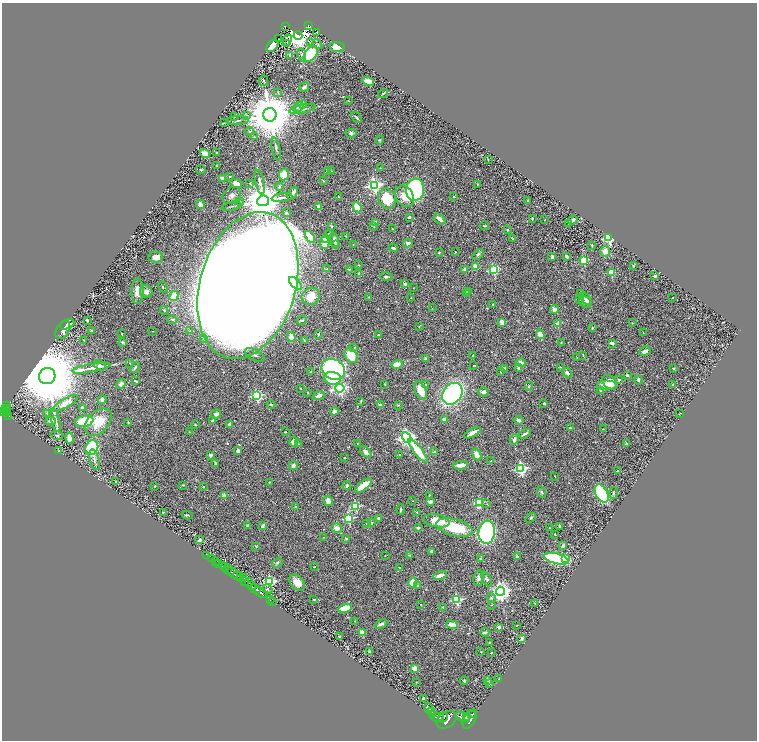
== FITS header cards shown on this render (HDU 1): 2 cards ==
NAXIS1  =                 1510
NAXIS2  =                 1476

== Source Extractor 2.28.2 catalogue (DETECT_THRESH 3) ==
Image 1510 x 1476 px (HDU 1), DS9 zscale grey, zoomed out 1/2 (1 PNG px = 2 x 2 image px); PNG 759 x 742 px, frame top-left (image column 2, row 1475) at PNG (2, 3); each listed source drawn as its Kron ellipse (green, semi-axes under 4 px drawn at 4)
Background 0.625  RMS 0.029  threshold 0.0878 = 3 sigma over >= 5 px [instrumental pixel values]
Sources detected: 405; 23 cannot appear on this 1/2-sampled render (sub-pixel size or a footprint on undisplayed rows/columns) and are neither listed nor drawn; the other 382 listed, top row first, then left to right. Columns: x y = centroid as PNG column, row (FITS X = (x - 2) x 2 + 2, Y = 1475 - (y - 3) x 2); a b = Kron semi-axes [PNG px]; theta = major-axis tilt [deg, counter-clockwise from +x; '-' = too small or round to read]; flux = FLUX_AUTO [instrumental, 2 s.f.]
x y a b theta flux
309 26 4 3 - 140
285 27 4 2 - 110
317 32 2 2 - 3
298 36 4 3 - 8600
279 39 2 1 - 0.88
287 40 6 3 61 4.5
310 42 2 1 - 32
287 44 3 1 - 61
317 44 5 3 - 6.7
272 46 7 5 48 160
337 47 7 5 -5 94
311 54 9 5 50 290
289 55 2 2 - 18
302 55 7 4 -80 11
264 81 5 3 - 5.4
368 81 6 3 -26 51
304 87 5 3 - 14
278 93 3 3 - 4.5
383 93 5 2 - 4.2
349 101 2 1 - 1.7
303 104 4 3 - 7.1
298 107 6 4 35 14
302 109 13 3 11 19
270 115 7 6 - 33000
234 116 3 2 - 13
246 116 4 3 - 6.7
356 118 6 2 -43 7.8
237 120 11 3 4 12
224 123 3 2 - 2.3
249 131 4 3 - 7
351 133 5 4 - 12
254 137 4 2 - 3.3
380 140 4 3 - 5.3
276 149 11 3 -78 11
216 153 3 2 - 6.9
205 154 5 4 - 63
488 159 2 2 - 2
217 166 2 2 - 2.8
380 168 2 1 - 1.6
201 169 5 2 - 4.6
327 171 3 3 - 6.5
332 171 2 2 - 2.3
284 174 6 5 - 82
229 177 2 2 - 2.3
222 178 3 3 - 16
323 181 4 3 - 4.3
260 182 12 3 -77 21
236 183 6 4 -24 43
250 184 3 2 - 2.9
374 185 4 4 - 1100
478 185 3 3 - 3
279 187 4 3 - 6.1
415 190 11 9 83 790
293 193 7 3 59 25
232 195 10 8 33 37
404 196 11 8 -54 68
339 197 2 1 - 3.1
454 197 2 2 - 3.3
282 198 10 3 8 15
387 199 10 8 -64 150
263 201 6 5 - 19000
528 201 3 2 - 4.4
240 202 4 3 - 8.3
200 205 4 3 - 26
232 206 9 3 14 8.4
319 207 3 3 - 33
357 207 5 3 - 110
286 213 3 3 - 6.9
409 217 3 2 - 7.9
532 218 3 2 - 4.7
440 219 7 3 -43 25
544 220 2 2 - 1.7
573 220 5 3 - 16
375 222 2 2 - 58
569 224 3 2 - 3
331 226 3 2 - 5.7
484 226 4 2 - 4
374 227 3 2 - 2.8
392 229 3 2 - 2.8
507 230 2 2 - 8.7
329 234 4 3 - 7
346 236 3 3 - 3.8
310 237 6 3 -55 95
325 238 4 3 - 19
609 238 3 3 - 670
513 239 4 3 - 5.8
334 240 7 3 -73 30
325 243 6 5 - 78
408 243 5 4 - 16
336 244 3 2 - 6.3
353 244 2 1 - 2.7
592 245 3 2 - 5.2
393 248 4 2 - 11
605 251 5 4 - 40
455 252 2 1 - 2.3
439 253 4 2 - 3.2
478 254 6 4 40 11
567 256 4 3 - 11
156 257 7 5 -4 50
552 257 3 3 - 17
583 260 3 3 - 200
359 265 2 1 - 2
633 266 3 2 - 4.2
475 267 4 2 - 71
326 269 3 3 - 4.5
349 269 4 2 - 3.5
465 270 4 3 - 22
494 270 3 3 - 400
611 272 3 2 - 170
359 273 3 3 - 6.2
386 276 6 3 -4 10
655 276 3 3 - 8.9
296 284 8 3 -45 30
405 284 4 3 - 9.5
248 285 75 48 73 28000
163 287 5 4 - 11
413 288 2 1 - 1.6
137 291 13 6 89 47
146 292 6 6 - 27
468 292 3 3 - 4.6
580 293 3 3 - 6.3
467 294 4 3 - 11
174 296 5 4 - 93
311 296 9 8 - 99
369 297 3 2 - 2.4
411 298 2 1 - 3.5
673 298 2 1 - 2.5
580 299 2 2 - 1.8
586 299 7 3 -50 40
585 302 6 5 - 19
493 304 3 2 - 3.2
432 308 2 2 - 2.2
554 309 4 4 - 17
164 310 4 3 - 6.4
172 319 5 3 - 7.1
87 320 3 2 - 9.9
302 320 5 3 - 7.7
502 322 3 3 - 53
632 323 2 2 - 2.2
67 324 7 4 24 25
558 324 2 2 - 88
419 326 3 2 - 2.2
592 328 3 2 - 3.9
63 330 10 6 62 38
92 331 2 2 - 10
152 331 3 2 - 1.7
190 331 2 2 - 4.4
643 332 3 2 - 2.2
122 334 4 2 - 3.6
318 334 3 3 - 4.2
540 334 5 3 - 60
378 335 4 3 - 5.6
291 337 5 3 - 35
204 339 4 3 - 6.8
84 340 2 2 - 2
304 340 2 2 - 4
122 342 4 3 - 6.1
561 342 2 2 - 2.4
612 343 4 3 - 16
354 348 4 2 - 4.2
645 351 6 3 28 27
255 355 11 5 -28 29
473 355 4 2 - 3.3
583 355 4 2 - 2.9
351 356 8 6 -57 120
577 358 4 2 - 3.3
425 359 4 3 - 7.2
130 363 3 2 - 2.6
521 363 4 3 - 55
397 364 5 3 - 63
100 365 6 4 -29 14
474 366 3 2 - 3.6
560 367 4 2 - 2.9
91 368 19 3 10 26
135 368 6 2 53 7.2
505 368 3 3 - 7.2
518 368 4 3 - 7.9
333 369 12 10 -30 1400
673 369 3 2 - 4
311 371 4 2 - 3.3
501 372 3 2 - 5.3
567 373 5 3 - 17
627 375 3 2 - 7.6
47 376 8 8 - 78000
332 378 8 6 -11 220
619 380 2 2 - 12
639 380 4 3 - 8.8
136 381 3 2 - 6.8
610 382 8 6 -44 65
121 384 6 4 42 12
385 384 3 2 - 2.9
426 384 3 2 - 3.8
607 385 10 5 0 58
673 385 2 2 - 14
529 386 4 3 - 5.7
340 388 4 4 - 1000
301 389 2 2 - 2.4
421 390 9 5 -65 71
601 390 3 3 - 11
308 392 2 2 - 2.8
484 392 5 4 - 15
452 394 12 9 52 900
257 395 4 3 - 470
319 396 6 3 24 27
102 400 4 4 - 16
361 401 3 2 - 3.6
65 403 14 4 30 46
544 403 3 2 - 6
271 405 4 2 - 8.8
381 405 3 3 - 9.9
398 405 3 3 - 4
7 406 4 2 - 76
82 407 4 2 - 9.5
7 408 2 2 - 97
6 410 4 2 - 240
3 411 4 3 - 360
334 411 4 3 - 22
47 413 3 2 - 2.6
680 413 3 2 - 1.8
7 414 3 1 - 120
216 414 5 4 - 15
9 416 4 2 - 130
444 419 4 3 - 14
55 420 12 3 -77 18
518 420 5 3 - 13
50 421 5 3 - 19
84 421 9 5 10 270
212 421 3 2 - 9.9
98 422 16 10 48 120
128 422 2 2 - 3.9
230 424 3 3 - 17
195 425 3 2 - 5.6
570 428 3 2 - 3.3
603 429 2 1 - 1.5
189 432 3 2 - 2.8
285 432 2 2 - 4.3
473 433 9 2 28 49
525 434 6 2 30 13
57 436 6 3 -23 8.3
69 438 5 3 - 84
407 438 5 4 - 1600
514 439 5 3 - 11
294 442 5 4 - 36
357 443 2 1 - 2.4
298 444 4 3 - 4.8
626 444 2 2 - 29
92 448 7 6 - 360
59 451 3 2 - 2.4
238 451 4 3 - 12
418 451 15 4 -53 130
366 452 7 4 -45 27
434 452 3 3 - 6.7
210 455 2 2 - 38
399 455 4 2 - 3.4
477 455 6 4 -69 30
345 458 3 2 - 3.6
94 460 10 4 -75 19
491 461 2 2 - 3.1
215 463 3 3 - 7.2
461 465 7 3 6 65
293 466 4 4 - 16
521 469 4 4 - 700
617 471 2 2 - 7.3
555 476 2 2 - 3.7
116 481 2 2 - 8.8
269 482 3 2 - 3
183 485 3 2 - 3.4
347 485 4 3 - 13
155 486 3 2 - 3.2
363 486 10 4 39 110
203 487 2 2 - 6.6
541 492 6 3 -60 8.1
602 493 10 6 -61 510
613 493 6 3 82 6.9
429 495 3 2 - 5.3
224 496 2 2 - 93
328 501 5 4 - 31
413 501 2 2 - 1.8
430 502 4 3 - 11
479 502 4 3 - 320
487 504 3 2 - 2.3
355 506 3 3 - 350
296 507 2 2 - 4.4
401 509 5 2 - 6.8
163 512 2 2 - 15
417 512 3 2 - 5.3
187 515 5 2 - 4
348 518 3 3 - 390
378 518 2 2 - 23
531 518 6 3 39 6.6
437 521 13 6 -11 110
371 523 4 3 - 6.5
367 524 3 2 - 4.5
247 526 4 3 - 6.9
263 526 4 3 - 23
560 526 4 2 - 8.1
337 528 5 4 - 31
418 528 2 2 - 33
455 528 19 8 -15 250
550 528 3 2 - 3.2
487 532 12 8 84 880
555 534 2 2 - 3.1
323 537 2 2 - 2.3
346 539 3 2 - 4.6
199 540 4 3 - 15
256 546 3 2 - 4.1
563 546 4 3 - 9.8
431 551 4 3 - 7.2
207 555 3 1 - 18
410 555 3 2 - 2.7
385 556 2 2 - 2
517 557 3 2 - 19
566 558 3 3 - 89
212 559 2 1 - 9.7
480 559 4 3 - 9.7
556 559 13 5 -14 970
216 561 2 2 - 76
277 562 6 4 36 9.7
219 564 3 2 - 140
222 566 2 1 - 210
314 566 3 2 - 2.2
225 567 4 3 - 430
399 568 3 2 - 4.6
227 569 2 2 - 200
232 572 7 3 -48 1000
440 575 7 3 16 36
238 576 5 3 - 300
244 577 4 2 - 130
479 578 7 5 78 15
241 579 3 2 - 300
487 579 8 3 -64 9.5
245 581 3 2 - 270
270 581 4 4 - 660
297 582 9 6 -47 62
249 583 4 3 - 240
413 583 5 4 - 94
252 585 3 2 - 120
418 586 3 3 - 9.3
255 589 6 2 -33 700
267 589 5 3 - 8
500 591 4 4 - 3200
261 592 7 3 -37 810
491 598 5 4 - 9.2
314 599 2 2 - 5.2
270 600 2 1 - 16
456 600 3 3 - 440
273 602 3 1 - 12
535 603 3 1 - 3
421 604 2 2 - 1.7
491 605 3 2 - 3.3
442 607 2 2 - 2.8
345 608 7 4 12 130
354 621 2 2 - 2.1
381 624 7 3 25 16
452 625 6 3 -21 59
516 625 2 2 - 1.8
499 627 2 2 - 51
485 632 4 2 - 21
362 633 4 3 - 69
340 637 3 2 - 5.9
522 638 4 3 - 11
489 643 3 2 - 5.8
369 652 4 3 - 10
481 652 2 2 - 3
491 653 2 2 - 9.5
415 669 4 3 - 44
499 679 2 2 - 2.1
488 680 3 2 - 7.6
464 681 4 3 - 5.2
416 682 2 2 - 1.8
489 683 3 1 - 2.7
423 698 2 2 - 15
428 709 5 3 - 19
432 711 2 2 - 43
472 714 3 2 - 170
432 715 2 1 - 64
438 717 6 4 3 1400
462 717 8 4 -30 2600
466 717 3 2 - 580
443 718 5 2 - 890
470 719 10 6 61 3300
447 720 11 7 38 3100
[23 sub-pixel or undisplayed-footprint detections neither listed nor drawn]